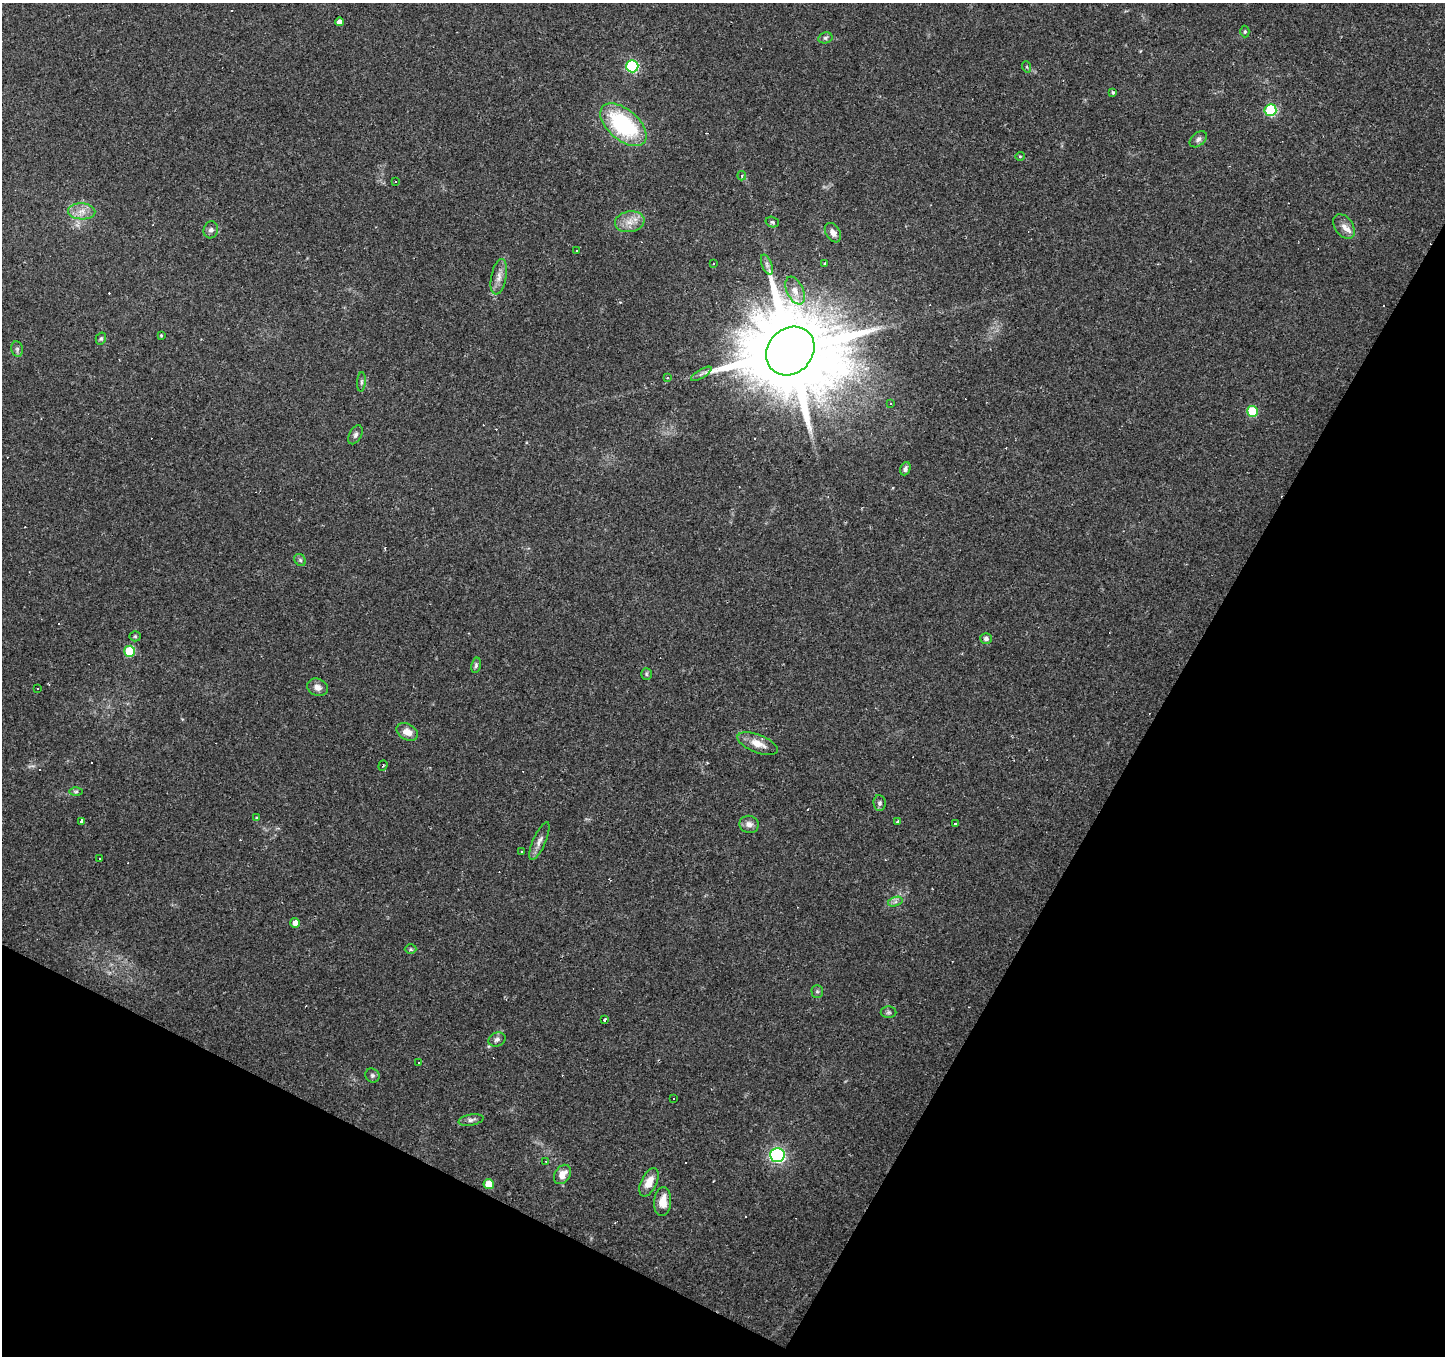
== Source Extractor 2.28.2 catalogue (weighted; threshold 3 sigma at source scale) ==
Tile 15 of 4 x 4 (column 3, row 4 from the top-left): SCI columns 2888-4330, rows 193-1546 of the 5776 x 5869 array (HDU 1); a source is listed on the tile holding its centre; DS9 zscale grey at full resolution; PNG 1447 x 1358 px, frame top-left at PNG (2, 3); each listed source drawn as its Kron ellipse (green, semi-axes under 4 px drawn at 4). Shown black and unused: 28% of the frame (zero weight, under 2 of 3 exposures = <1% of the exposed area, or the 3 px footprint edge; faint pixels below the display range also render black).
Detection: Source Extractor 2.28.2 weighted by HDU 2 'WHT'; one run over the whole footprint, this tile lists its part. Background 0.0537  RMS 0.0043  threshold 0.0192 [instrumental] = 3 sigma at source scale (4.5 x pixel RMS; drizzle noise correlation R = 1.50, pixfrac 1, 0.0396/0.0396 arcsec/px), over >= 5 px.
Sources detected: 103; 29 cosmic-ray / hot-pixel residue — neither listed nor drawn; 1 inside a brighter listed object's ellipse — not listed separately; the other 73 listed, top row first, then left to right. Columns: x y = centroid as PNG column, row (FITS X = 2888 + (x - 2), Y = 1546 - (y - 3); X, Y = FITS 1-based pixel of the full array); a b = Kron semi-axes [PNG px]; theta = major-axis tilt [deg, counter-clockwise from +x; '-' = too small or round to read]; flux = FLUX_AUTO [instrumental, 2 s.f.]
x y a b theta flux
339 22 4 4 - 2.5
1245 32 6 4 89 0.63
825 38 7 5 14 0.91
632 66 6 6 - 48
1027 67 6 3 -72 0.48
1113 92 4 4 - 0.79
1270 110 6 6 - 36
623 125 27 15 -41 43
1198 139 10 6 39 1.4
1020 156 4 4 - 0.44
742 176 4 4 - 0.92
395 182 3 2 - 0.32
82 211 14 8 -3 3.9
630 222 15 10 10 4.7
772 222 7 5 -17 0.9
1344 226 14 9 -55 3
211 230 8 7 - 1.5
833 233 10 7 -58 2.3
576 251 2 2 - 0.33
713 263 3 2 - 0.46
767 264 10 5 -69 1.4
825 264 3 3 - 0.47
499 277 18 7 79 3.5
795 291 15 8 -66 3.6
161 336 4 3 - 0.47
101 339 6 5 - 0.79
17 349 8 6 -79 0.94
790 351 26 22 46 9000
701 374 12 3 31 0.99
667 378 3 3 - 1.1
361 382 10 4 85 0.92
891 404 3 3 - 0.75
1252 411 5 5 - 16
355 435 10 6 62 1.3
905 469 7 5 69 1.4
300 560 6 5 - 0.82
135 636 5 5 - 0.6
986 638 6 5 - 1.4
130 651 5 5 - 20
476 665 8 5 80 0.9
646 674 6 5 - 0.78
317 687 11 8 -21 2.6
37 689 3 2 - 0.53
407 732 11 8 -29 3.8
758 744 21 9 -21 5.3
383 766 5 4 - 0.47
76 792 6 4 1 0.75
880 803 8 6 -83 1.2
257 818 4 3 - 0.46
81 821 4 3 - 2.1
897 822 3 3 - 1
749 824 10 8 -14 2.5
956 824 3 3 - 1.1
539 841 20 6 66 2.6
521 851 3 2 - 0.52
100 858 3 3 - 0.6
895 902 7 4 18 1.2
295 923 5 5 - 2.9
411 949 6 5 - 0.64
817 991 6 5 - 0.8
889 1012 8 6 0 0.86
605 1020 3 3 - 1.2
497 1040 9 7 18 1.5
419 1063 3 3 - 1.3
372 1075 7 6 - 1
673 1098 3 2 - 0.31
471 1120 12 5 10 1.6
777 1155 7 7 - 120
546 1161 4 3 - 0.36
562 1174 10 7 57 4
649 1182 15 8 64 5.4
489 1184 5 5 - 8.1
663 1202 14 8 85 5.4